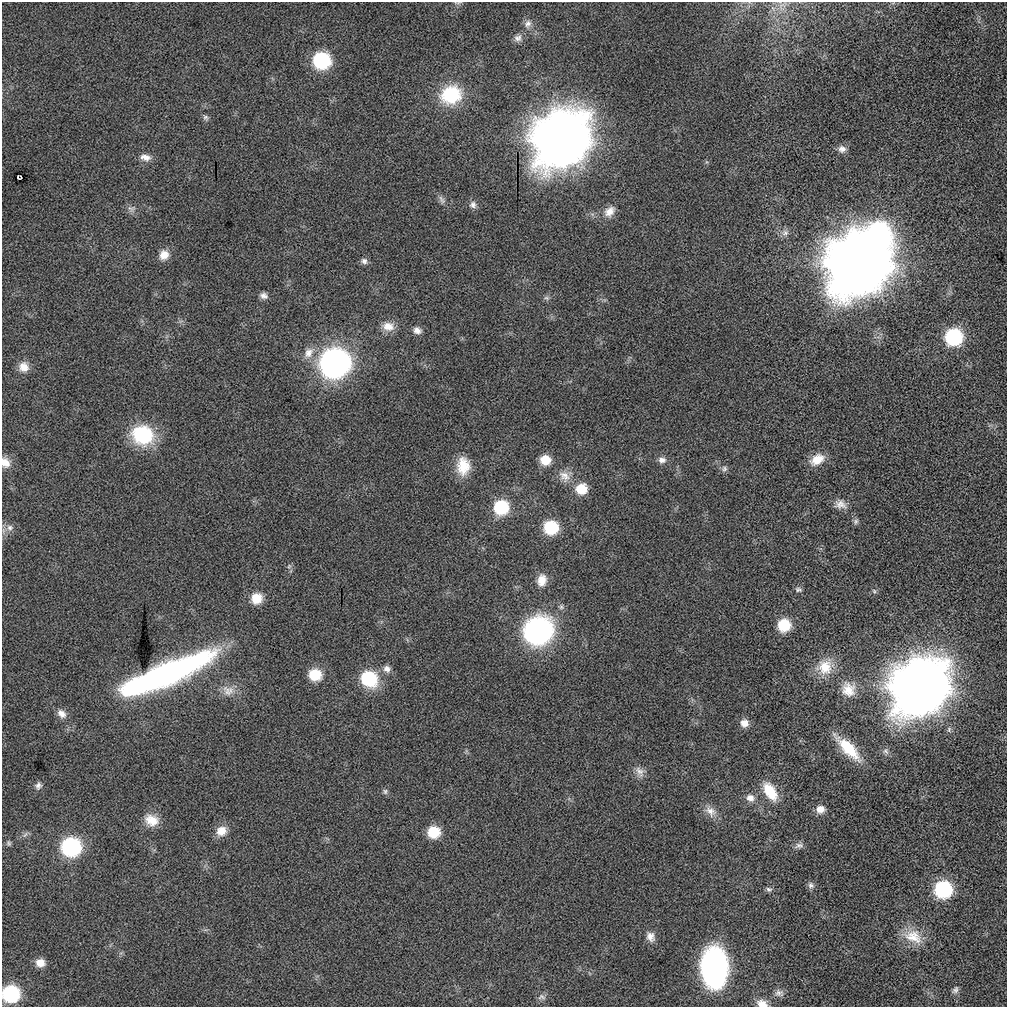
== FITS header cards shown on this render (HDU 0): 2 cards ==
NAXIS1  =                 1005 / Number of pixels along this axis
NAXIS2  =                 1005 / Number of pixels along this axis

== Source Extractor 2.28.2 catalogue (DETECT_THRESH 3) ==
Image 1005 x 1005 px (HDU 0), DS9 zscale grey, 1 PNG px = 1 image px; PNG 1009 x 1009 px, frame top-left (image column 1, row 1005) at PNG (2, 2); no overlay
Background 4.83e-15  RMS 1.7e-12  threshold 5.24e-12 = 3 sigma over >= 5 px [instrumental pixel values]
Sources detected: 86; all 86 listed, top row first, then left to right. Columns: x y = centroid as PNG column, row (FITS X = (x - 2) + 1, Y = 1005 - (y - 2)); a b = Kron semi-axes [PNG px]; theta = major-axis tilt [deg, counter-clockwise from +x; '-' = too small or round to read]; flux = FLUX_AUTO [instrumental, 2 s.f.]
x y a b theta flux
457 3 10 3 9 1.9e-10
528 24 12 10 60 7.9e-10
518 38 12 10 27 6.5e-10
322 61 11 11 - 1.4e-08
451 95 23 19 19 7.3e-09
205 117 8 6 -45 3.0e-10
562 140 20 18 39 8.6e-07
842 149 10 9 - 6.6e-10
145 157 15 9 -11 9.1e-10
19 177 5 4 - 1.4e-10
442 200 14 6 -63 5.0e-10
473 205 10 9 - 5.6e-10
131 208 14 7 6 5.7e-10
609 211 16 11 44 1.2e-09
785 233 10 8 26 5.7e-10
164 255 12 11 - 1.3e-09
364 261 9 8 - 4.4e-10
860 264 22 19 47 1.5e-06
263 296 10 8 -17 5.6e-10
546 298 8 6 -20 3.0e-10
388 326 16 11 -7 1.5e-09
417 330 10 8 -26 7.4e-10
954 337 11 11 - 1.3e-08
309 353 16 11 57 1.4e-09
335 363 14 14 - 1.0e-07
24 367 13 12 - 1.3e-09
143 435 25 21 -19 7.8e-09
817 459 17 11 29 2.0e-09
545 460 10 9 - 2.3e-09
662 460 10 8 -3 6.5e-10
5 462 13 11 -64 1.1e-09
463 466 22 15 90 2.8e-09
724 469 8 8 - 3.7e-10
564 476 18 13 -44 1.5e-09
581 489 11 10 - 2.8e-09
840 504 15 11 -19 9.8e-10
501 507 12 11 - 7.0e-09
856 521 8 7 - 3.0e-10
551 527 11 10 - 6.7e-09
10 528 10 9 - 7.0e-10
289 566 6 5 - 2.4e-10
542 580 16 12 79 1.5e-09
798 590 9 6 -10 3.2e-10
874 591 7 5 -48 2.1e-10
257 598 14 12 44 2.0e-09
784 625 10 10 - 4.5e-09
538 630 26 24 40 2.6e-08
825 667 22 19 49 3.0e-09
387 669 10 9 - 7.1e-10
163 675 87 19 23 5.0e-08
315 675 11 10 - 3.9e-09
369 679 13 12 - 9.0e-09
137 686 31 12 16 1.1e-08
920 688 20 18 39 9.0e-07
848 689 19 17 -72 2.0e-09
228 691 18 14 -16 1.6e-09
62 714 13 9 -44 9.1e-10
744 723 9 9 - 1.0e-09
848 748 34 11 -45 4.6e-09
886 751 9 8 - 4.3e-10
640 772 16 10 -58 9.1e-10
38 786 10 7 74 4.9e-10
385 791 8 6 -90 2.9e-10
770 791 23 12 -57 3.2e-09
750 798 10 9 - 9.2e-10
820 809 9 8 - 1.1e-09
710 811 17 11 -41 1.2e-09
152 820 18 14 -23 2.0e-09
221 831 14 12 29 1.4e-09
434 832 10 10 - 3.8e-09
25 835 9 4 54 3.3e-10
9 843 8 6 -88 2.6e-10
799 846 13 7 13 5.0e-10
71 847 12 11 - 2.0e-08
811 885 9 8 - 4.2e-10
769 889 9 6 -20 3.1e-10
943 889 11 11 - 1.4e-08
650 937 14 10 -67 9.1e-10
913 937 28 18 -26 3.1e-09
40 963 9 8 - 1.3e-09
714 967 34 22 -89 2.9e-08
955 990 10 7 58 4.4e-10
779 993 13 9 -10 6.2e-10
11 994 11 10 - 1.3e-08
542 997 12 7 -2 4.6e-10
762 1004 13 9 -14 1.1e-09
At the frame edge (FLAGS 8, measured only in part): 4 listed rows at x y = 457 3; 5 462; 11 994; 762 1004